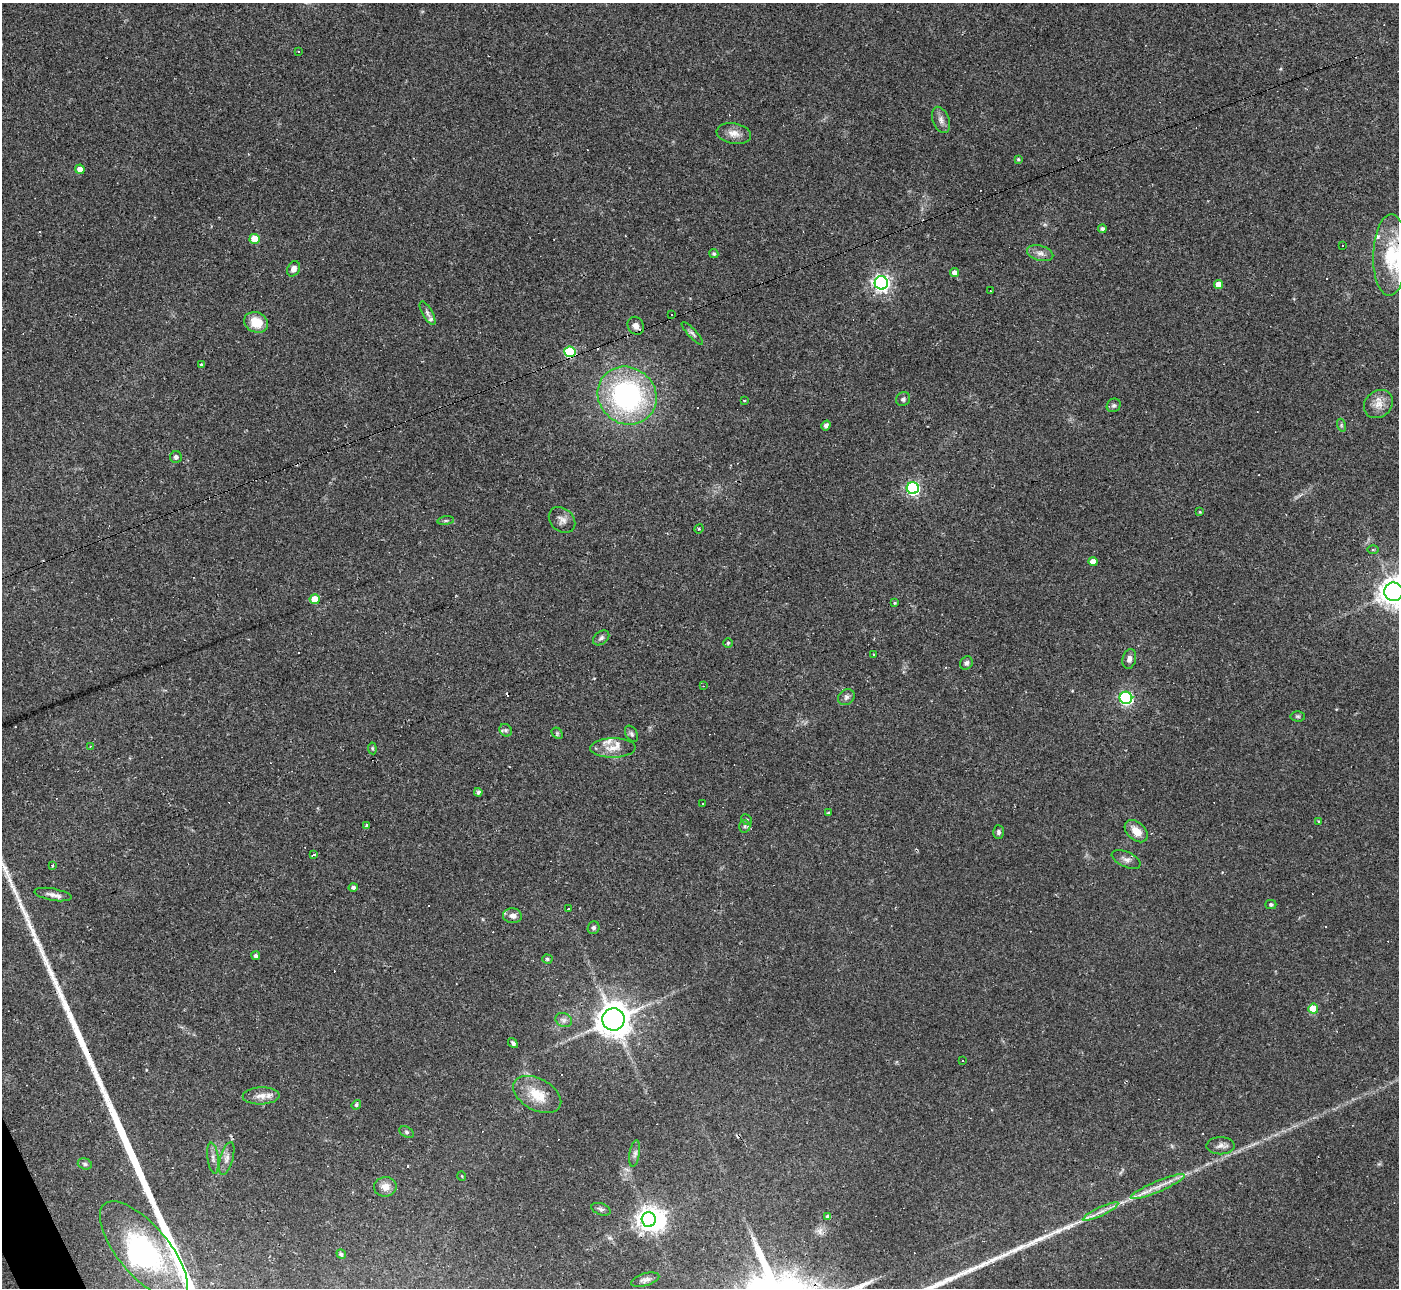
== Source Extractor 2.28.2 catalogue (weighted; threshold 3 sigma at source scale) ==
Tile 7 of 4 x 4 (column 3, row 2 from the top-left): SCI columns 2795-4191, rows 2723-4008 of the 5588 x 5575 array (HDU 1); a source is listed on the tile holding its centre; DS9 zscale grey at full resolution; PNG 1401 x 1290 px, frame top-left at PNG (2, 3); each listed source drawn as its Kron ellipse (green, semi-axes under 4 px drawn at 4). Shown black and unused: <1% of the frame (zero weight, under 2 of 3 exposures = <1% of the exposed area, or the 3 px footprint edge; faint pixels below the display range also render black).
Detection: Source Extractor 2.28.2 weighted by HDU 2 'WHT'; one run over the whole footprint, this tile lists its part. Background 0.0708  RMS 0.0057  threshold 0.0254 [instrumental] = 3 sigma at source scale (4.5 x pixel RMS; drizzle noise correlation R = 1.50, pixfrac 1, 0.05/0.05 arcsec/px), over >= 5 px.
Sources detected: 133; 2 inside a brighter object's white glare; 24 cosmic-ray / hot-pixel residue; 2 long thin detections or spike segments (spike, bleed or trail) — neither listed nor drawn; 5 inside a brighter listed object's ellipse — not listed separately; the other 100 listed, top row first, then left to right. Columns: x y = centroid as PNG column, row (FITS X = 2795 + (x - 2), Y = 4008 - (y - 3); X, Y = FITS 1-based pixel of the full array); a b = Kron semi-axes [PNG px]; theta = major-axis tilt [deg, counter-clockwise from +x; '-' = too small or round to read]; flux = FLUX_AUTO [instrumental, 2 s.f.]
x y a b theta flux
299 52 3 2 - 0.54
941 120 14 8 -70 3.1
734 133 17 10 -10 5.1
1018 159 4 4 - 0.68
80 169 4 4 - 4.9
1102 229 4 4 - 1.6
255 239 5 5 - 17
1343 245 3 3 - 0.95
1040 253 13 7 -16 3.4
714 254 4 4 - 1.2
1390 255 41 17 88 25
294 269 8 6 63 3.3
954 273 4 4 - 3.1
881 283 6 6 - 220
1218 284 4 4 - 6.8
990 291 2 2 - 0.31
427 313 13 5 -60 1.8
671 315 3 3 - 8.3
256 322 12 10 -24 11
636 326 9 8 - 2.9
692 333 15 4 -47 1.6
570 352 5 5 - 46
201 365 4 3 - 0.82
627 396 30 28 -39 110
903 399 7 6 - 1.6
744 401 4 2 - 0.4
1378 404 15 13 39 6.1
1114 405 7 6 - 1.4
826 425 5 4 - 1.9
1341 425 6 4 -72 0.88
176 457 6 6 - 1.7
913 488 6 6 - 110
1200 512 4 3 - 0.54
562 520 15 11 -43 3.7
446 521 8 4 8 1
699 529 5 4 - 0.69
1373 550 6 4 0 0.59
1093 562 4 4 - 4.8
1393 592 9 9 - 720
315 599 5 5 - 12
895 603 3 3 - 0.62
601 638 9 6 37 1.7
728 643 5 4 - 0.78
873 655 3 3 - 0.95
1129 659 10 6 77 2.3
966 663 7 6 - 1.6
703 686 3 2 - 0.34
846 697 9 7 37 2
1126 698 6 6 - 91
1298 716 7 5 -2 1
506 730 7 5 -46 1.4
557 733 6 5 - 0.89
631 734 9 5 -59 1.3
90 746 3 2 - 0.48
372 748 6 4 -83 0.78
613 748 22 9 1 7
478 792 4 4 - 1.4
702 803 3 3 - 1.2
828 813 4 3 - 0.9
746 820 6 5 - 0.86
1319 821 4 3 - 0.5
367 825 3 3 - 1.3
745 826 6 5 - 1.3
1136 831 13 9 -42 6.8
999 832 7 5 -88 1.2
314 855 3 3 - 1.6
1126 859 15 7 -24 2.9
52 865 3 3 - 0.91
353 887 5 4 - 1.6
53 895 19 6 -10 3.3
1271 905 5 4 - 1.2
568 909 2 2 - 0.35
512 916 9 7 -4 3.1
594 928 6 5 - 1.4
256 956 4 4 - 1.5
547 959 5 4 - 1
1313 1009 5 5 - 16
613 1019 11 11 - 950
564 1020 8 6 -26 2.1
513 1043 5 4 - 1.3
963 1061 3 2 - 0.42
537 1094 26 15 -28 13
261 1096 18 8 2 5.1
356 1105 5 4 - 1.1
407 1132 7 5 -28 1.2
1221 1146 14 8 0 3.1
635 1154 13 5 80 1.9
213 1158 15 5 -83 2.6
227 1158 17 6 74 3.2
85 1164 7 5 -17 1.3
462 1176 5 3 - 0.45
385 1187 11 9 7 4.8
1158 1187 29 5 23 6.8
601 1209 10 5 -20 1.5
1101 1212 19 4 25 3.7
828 1217 4 4 - 2.2
649 1219 7 7 - 500
144 1251 61 25 -50 78
341 1254 5 4 - 1.7
645 1280 14 6 16 2.5
Overlapping masked pixels (flux is a lower limit): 1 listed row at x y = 570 352
Isophote crosses this tile's border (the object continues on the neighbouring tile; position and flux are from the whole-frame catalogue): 2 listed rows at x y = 1390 255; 1393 592